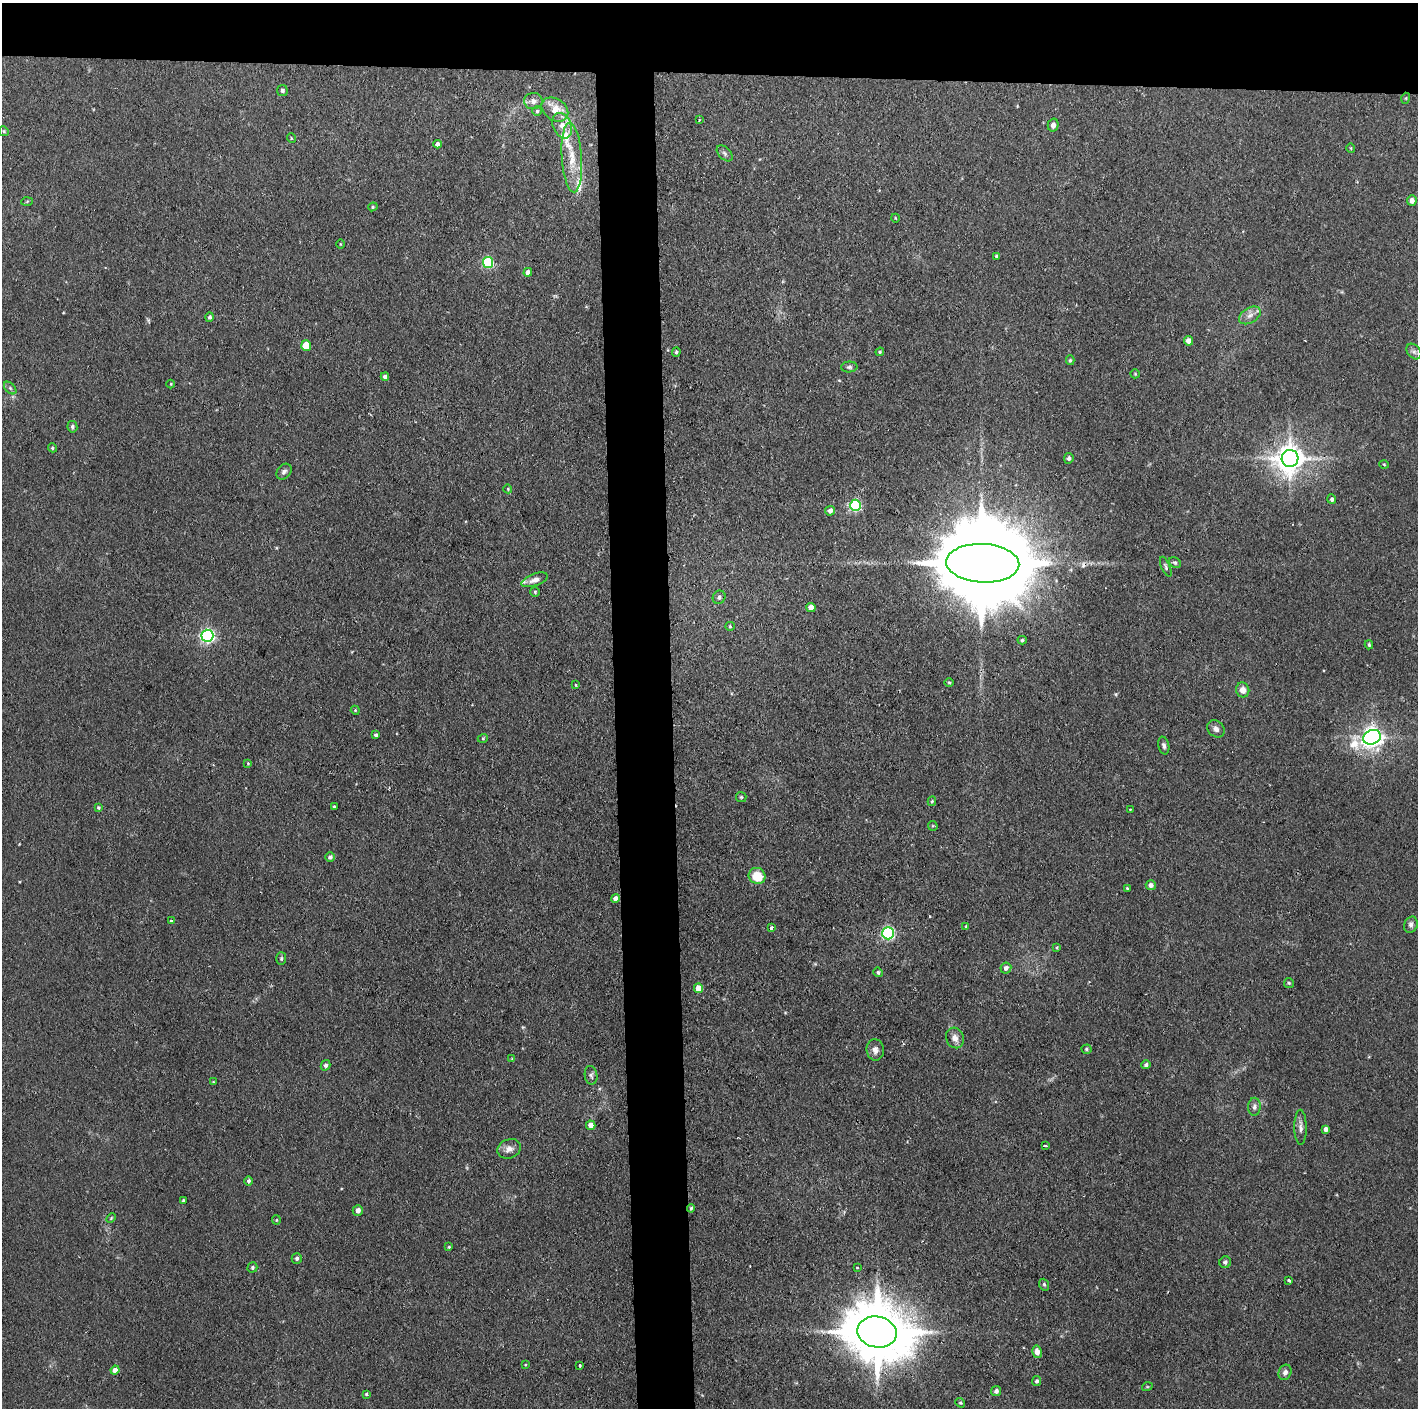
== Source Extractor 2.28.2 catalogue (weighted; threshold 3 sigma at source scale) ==
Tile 2 of 3 x 3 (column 2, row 1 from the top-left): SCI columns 1418-2833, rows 2814-4219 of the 4250 x 4220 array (HDU 1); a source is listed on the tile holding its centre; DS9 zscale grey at full resolution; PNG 1420 x 1410 px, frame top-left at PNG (2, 3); each listed source drawn as its Kron ellipse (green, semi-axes under 4 px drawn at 4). Shown black and unused: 9% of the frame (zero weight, under 2 of 3 exposures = <1% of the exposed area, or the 3 px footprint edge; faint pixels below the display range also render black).
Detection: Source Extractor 2.28.2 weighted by HDU 2 'WHT'; one run over the whole footprint, this tile lists its part. Background 0.0464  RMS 0.0053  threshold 0.0237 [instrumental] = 3 sigma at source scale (4.5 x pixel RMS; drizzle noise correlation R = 1.50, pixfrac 1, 0.05/0.05 arcsec/px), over >= 5 px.
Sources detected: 131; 1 cosmic-ray / hot-pixel residue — neither listed nor drawn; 4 inside a brighter listed object's ellipse — not listed separately; the other 126 listed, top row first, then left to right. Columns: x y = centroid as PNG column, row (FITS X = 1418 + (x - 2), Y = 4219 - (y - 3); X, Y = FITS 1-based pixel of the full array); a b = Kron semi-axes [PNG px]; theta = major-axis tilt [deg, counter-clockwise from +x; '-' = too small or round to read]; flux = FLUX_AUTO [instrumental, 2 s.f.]
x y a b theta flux
282 91 5 5 - 1.4
1406 98 5 3 - 0.56
533 101 9 8 - 2.7
555 109 14 10 -35 10
537 111 5 5 - 0.8
699 120 4 2 - 0.42
1053 125 6 5 - 2.4
562 126 13 9 -67 5.7
4 131 5 4 - 0.66
291 138 5 3 - 0.43
437 144 4 4 - 2.1
1351 148 4 4 - 0.53
725 153 10 5 -45 1.5
572 157 35 10 -86 13
1412 200 5 5 - 3
27 201 6 4 3 0.61
373 207 5 4 - 0.74
895 218 4 3 - 0.44
340 244 5 3 - 0.43
997 256 4 3 - 0.94
488 262 6 5 - 43
528 272 4 4 - 2.7
1250 315 12 7 32 3.3
210 317 5 4 - 1.1
1189 341 4 4 - 3.7
306 346 5 5 - 15
1414 351 9 6 -48 1.6
676 352 4 4 - 0.83
880 352 4 4 - 0.62
1070 360 5 4 - 0.74
849 367 8 5 0 1.2
1135 374 5 4 - 0.61
385 377 4 4 - 2.6
171 384 4 3 - 0.38
10 388 7 4 -45 1.2
72 427 6 5 - 1.3
52 448 4 4 - 0.79
1069 458 5 4 - 1.1
1290 458 8 8 - 770
1384 464 5 3 - 0.46
284 472 9 6 49 1.8
508 489 4 3 - 0.5
1332 499 5 4 - 1.4
855 505 6 5 - 67
830 511 5 5 - 2.5
983 563 36 19 -3 17000
1175 563 6 5 - 1
1166 567 11 4 -66 1.1
535 580 14 6 20 2.9
535 592 5 5 - 0.71
719 597 7 6 - 1.6
811 607 4 4 - 5.6
730 626 5 4 - 0.66
207 636 6 6 - 130
1022 640 4 4 - 0.78
1369 645 4 3 - 0.86
949 682 5 3 - 0.55
576 685 3 2 - 0.61
1243 690 7 6 - 4.5
355 710 4 3 - 0.49
1216 729 9 7 -44 2.4
376 735 4 3 - 1
1372 737 9 7 20 370
483 738 5 3 - 0.49
1164 746 9 5 -77 1.5
248 763 4 4 - 0.47
741 797 5 5 - 0.79
932 801 5 3 - 0.68
334 807 3 3 - 2
98 808 4 4 - 0.79
1130 810 3 2 - 0.39
933 826 5 4 - 0.6
330 857 5 5 - 1.3
757 876 8 8 - 12
1151 885 5 5 - 1.9
1127 888 3 3 - 0.49
615 899 4 4 - 2.9
171 921 3 3 - 0.55
1411 925 8 6 65 1.9
966 926 4 3 - 0.47
771 928 3 3 - 8
888 933 6 6 - 95
1057 947 4 3 - 0.49
281 958 6 5 - 0.86
1006 968 6 5 - 1.7
878 972 5 4 - 0.9
1289 983 5 5 - 0.68
698 988 5 4 - 6.7
955 1038 10 8 -66 3.4
1087 1049 5 4 - 0.91
875 1050 10 8 -85 3.3
512 1059 4 4 - 0.46
325 1065 5 4 - 1.2
1146 1065 5 4 - 1.2
591 1075 9 6 -80 1.5
213 1082 4 4 - 0.49
1254 1107 9 6 87 1.9
591 1125 5 4 - 3.2
1300 1127 17 6 -89 2.8
1326 1129 4 4 - 2.4
1045 1146 4 2 - 1.3
509 1149 12 9 18 3.6
248 1181 5 4 - 1.2
183 1201 3 3 - 0.72
691 1208 4 3 - 0.71
358 1210 5 5 - 2.3
111 1218 6 3 46 0.59
276 1220 4 4 - 0.6
449 1247 4 3 - 0.58
297 1258 5 5 - 1.2
1225 1262 6 5 - 1.4
252 1267 5 4 - 1
857 1268 3 2 - 0.58
1289 1280 4 3 - 2.4
1044 1285 6 4 -69 0.79
877 1332 20 15 -11 4400
1037 1352 6 4 -77 3.7
525 1365 4 2 - 0.4
580 1365 3 2 - 0.99
115 1370 4 4 - 4.3
1285 1372 8 6 65 1.8
1037 1381 5 4 - 1.4
1147 1387 5 3 - 0.48
996 1391 5 5 - 1.6
366 1394 4 4 - 0.62
960 1403 5 4 - 0.68
Overlapping masked pixels (flux is a lower limit): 1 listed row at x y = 983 563